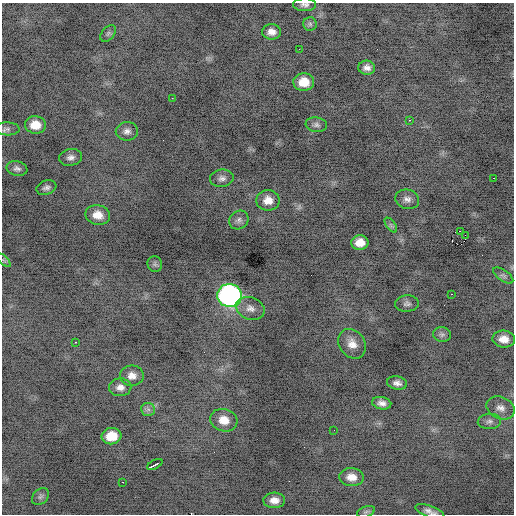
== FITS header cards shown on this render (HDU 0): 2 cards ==
NAXIS1  =                  512 / Axis length
NAXIS2  =                  512 / Axis length

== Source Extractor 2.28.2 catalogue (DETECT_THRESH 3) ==
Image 512 x 512 px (HDU 0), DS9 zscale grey, 1 PNG px = 1 image px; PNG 516 x 516 px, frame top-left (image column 1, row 512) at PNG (2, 3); each listed source drawn as its Kron ellipse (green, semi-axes under 4 px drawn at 4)
Background -1.6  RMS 1.1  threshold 3.24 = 3 sigma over >= 5 px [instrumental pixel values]
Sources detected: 54; all 54 listed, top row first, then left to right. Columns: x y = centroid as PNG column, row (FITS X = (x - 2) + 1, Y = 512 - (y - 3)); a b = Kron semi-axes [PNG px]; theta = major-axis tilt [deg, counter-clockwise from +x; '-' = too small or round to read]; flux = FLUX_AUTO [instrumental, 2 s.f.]
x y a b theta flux
305 5 11 6 -1 280
310 24 7 6 - 180
272 32 9 7 0 510
108 33 9 6 50 200
299 49 3 2 - 190
367 68 8 7 - 390
304 82 10 9 - 1300
172 98 2 2 - 98
409 120 3 2 - 340
35 125 10 9 - 1100
316 125 10 7 -10 270
7 129 12 6 -3 270
127 131 11 9 1 390
71 157 12 8 10 370
17 168 10 7 -11 290
222 178 12 8 8 360
493 178 3 2 - 310
46 188 10 7 19 280
407 199 12 9 -15 420
268 200 11 10 - 790
98 215 12 9 -12 860
239 220 10 9 - 310
391 225 9 4 -53 160
460 231 2 2 - 190
465 235 2 2 - 520
360 242 8 7 - 840
4 260 8 3 -45 100
155 264 8 7 - 190
503 275 11 5 -36 230
451 294 3 2 - 310
230 296 12 11 - 26000
407 304 12 8 2 260
250 308 15 11 -22 560
442 334 9 7 -8 230
504 339 11 8 -8 770
75 342 3 2 - 120
352 344 16 12 -55 830
132 376 12 10 -1 600
397 383 10 6 -12 350
120 387 11 9 2 470
382 403 9 6 -11 400
501 408 15 11 -24 590
148 409 7 6 - 220
224 420 14 11 -16 1000
489 421 11 8 3 330
334 430 2 2 - 40
111 436 10 8 6 1500
155 464 8 3 28 1200
351 477 12 9 -5 760
123 482 2 2 - 48
40 497 10 7 44 250
274 500 11 7 2 590
366 512 9 5 21 160
430 512 15 5 -21 380
At the frame edge (FLAGS 8, measured only in part): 2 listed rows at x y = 305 5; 430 512